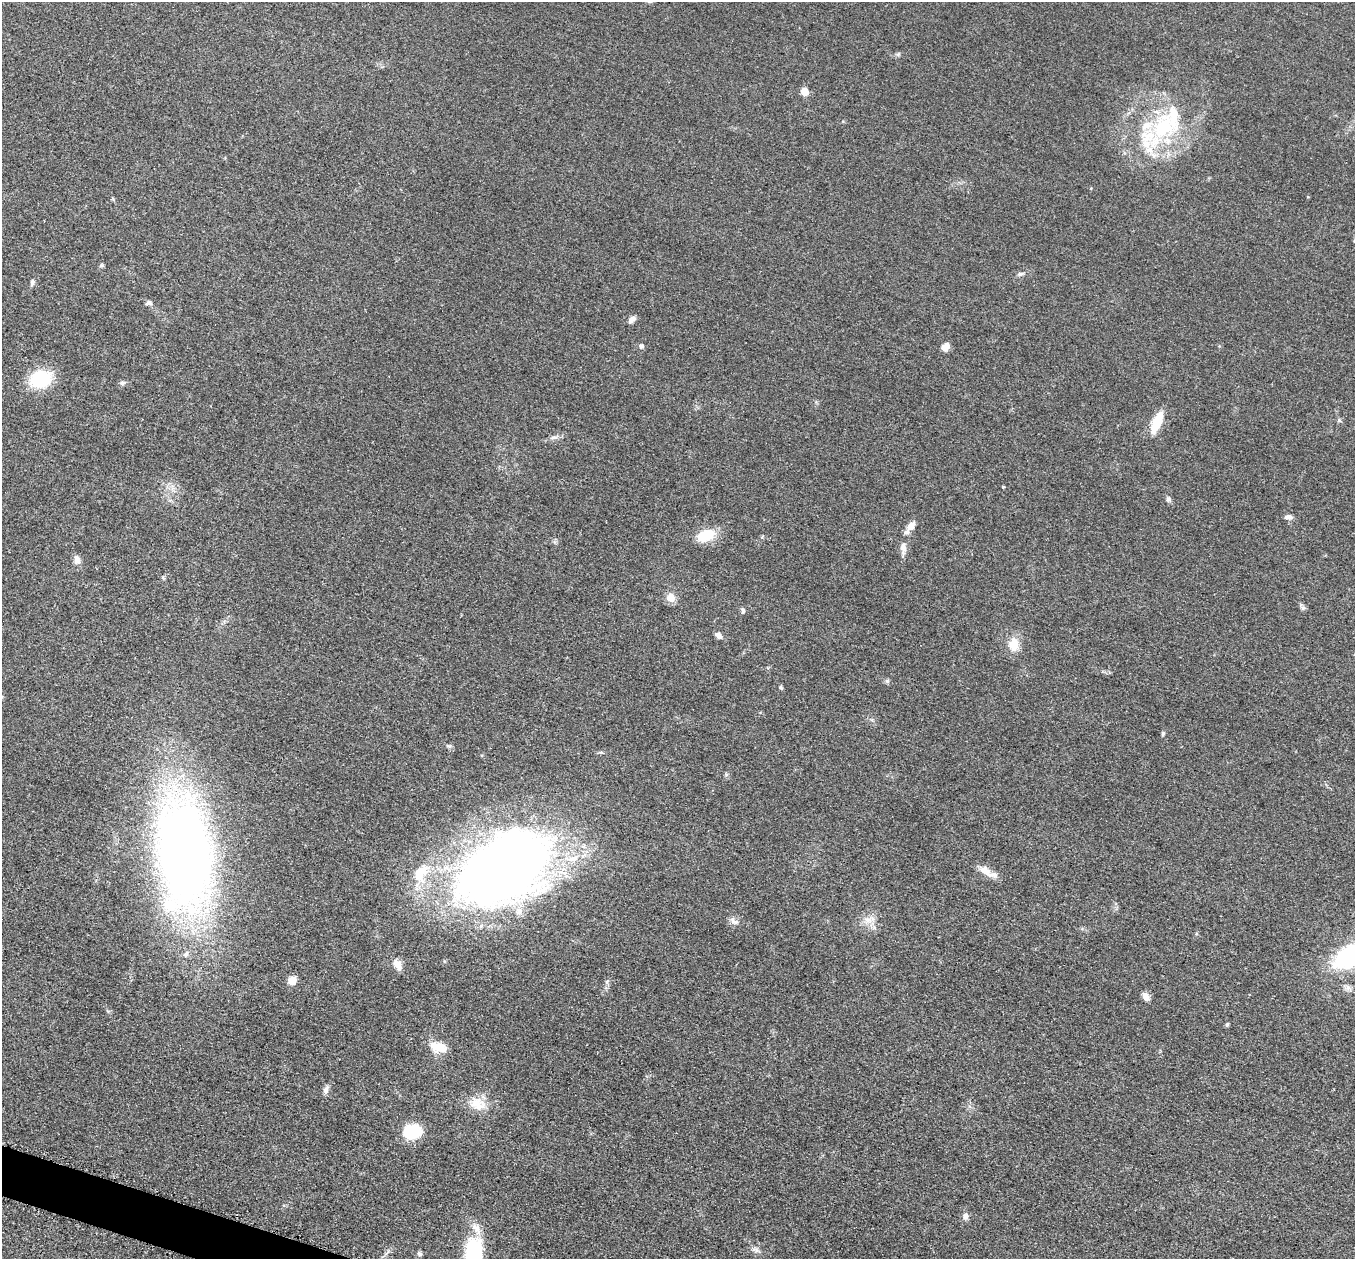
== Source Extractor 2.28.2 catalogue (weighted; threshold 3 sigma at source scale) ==
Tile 7 of 4 x 4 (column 3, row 2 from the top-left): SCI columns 2737-4089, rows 2711-3967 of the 5457 x 5502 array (HDU 1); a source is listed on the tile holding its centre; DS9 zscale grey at full resolution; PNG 1357 x 1261 px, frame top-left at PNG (2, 2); no overlay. Shown black and unused: <1% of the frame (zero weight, under 3 of 5 exposures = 3% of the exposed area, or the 3 px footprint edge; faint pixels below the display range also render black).
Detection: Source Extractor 2.28.2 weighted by HDU 2 'WHT'; one run over the whole footprint, this tile lists its part. Background 0.0534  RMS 0.006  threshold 0.027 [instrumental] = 3 sigma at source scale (4.5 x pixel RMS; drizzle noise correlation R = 1.50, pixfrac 1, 0.05/0.05 arcsec/px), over >= 5 px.
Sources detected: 58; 7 inside a brighter listed object's ellipse — not listed separately; the other 51 listed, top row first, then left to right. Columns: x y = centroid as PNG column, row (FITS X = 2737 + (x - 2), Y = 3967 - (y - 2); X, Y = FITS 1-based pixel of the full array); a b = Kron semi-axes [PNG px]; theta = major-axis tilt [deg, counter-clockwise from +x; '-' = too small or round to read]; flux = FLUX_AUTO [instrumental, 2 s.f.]
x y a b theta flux
805 92 9 8 - 4.8
1163 128 37 27 69 50
101 265 6 5 - 1
1020 274 9 5 16 1.5
32 282 9 5 74 1.5
149 303 8 6 9 1.6
632 319 9 6 36 2.8
641 346 6 6 - 1.6
945 347 9 7 57 4.2
40 379 20 15 18 34
122 383 8 5 14 1.4
1339 420 6 5 - 0.98
1157 422 20 8 66 19
554 437 11 4 5 1.9
1003 487 3 3 - 0.56
1168 499 8 6 -65 1.5
1288 517 10 6 -2 2.2
911 526 14 9 47 4.5
706 535 20 12 20 16
762 537 6 4 56 0.67
903 548 19 7 -88 4.3
77 559 12 8 -77 3.1
670 597 9 9 - 6.3
1303 608 6 6 - 1.3
743 611 8 5 85 1.2
718 636 9 6 -43 2.4
1014 644 18 13 -90 8.7
781 688 5 4 - 1
1163 733 6 4 74 0.97
601 752 6 3 -18 0.75
185 853 60 29 -85 820
504 868 89 55 28 660
986 871 21 10 -38 6.6
420 873 30 18 58 19
869 920 19 9 22 6
734 921 15 7 -40 2.8
186 954 9 6 59 2.1
1352 955 33 18 27 81
397 964 11 10 - 4.2
292 980 9 8 - 5.5
607 982 7 5 62 1.3
1146 996 12 7 -67 3.1
1227 1024 6 4 73 0.96
438 1047 21 12 -14 10
326 1089 11 7 67 2.3
477 1104 23 18 -23 12
412 1132 16 12 14 33
965 1216 9 8 - 2.4
755 1250 12 5 -17 2.1
419 1254 7 7 - 1.4
473 1255 41 18 83 50
Isophote crosses this tile's border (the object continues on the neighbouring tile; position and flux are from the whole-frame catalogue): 2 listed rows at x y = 1352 955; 473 1255
Unlisted compact peaks at least as high as the median listed source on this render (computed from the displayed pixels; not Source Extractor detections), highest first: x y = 887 681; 898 54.